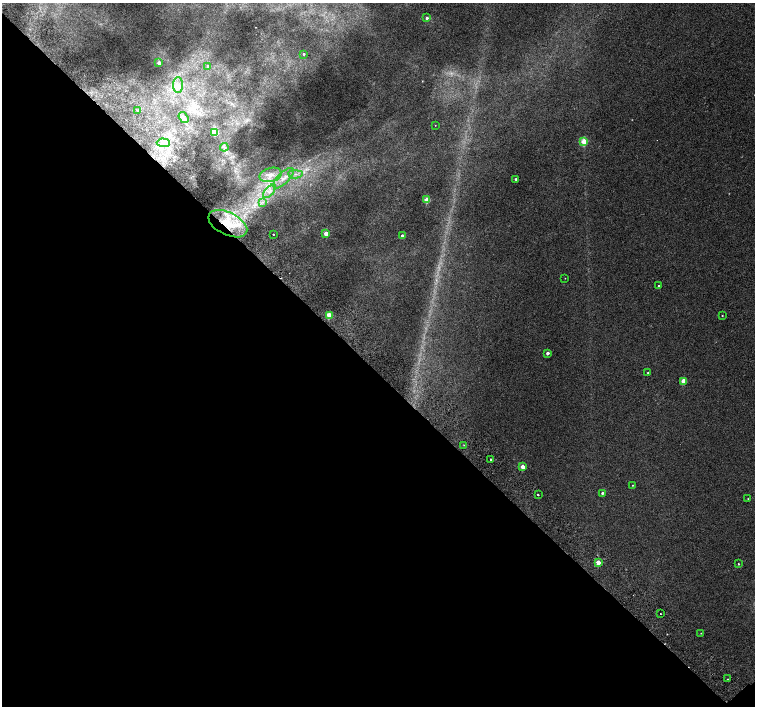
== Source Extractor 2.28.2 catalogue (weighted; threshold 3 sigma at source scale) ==
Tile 14 of 4 x 4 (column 2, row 4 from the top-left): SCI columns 1557-3062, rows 264-1671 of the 6118 x 6093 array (HDU 1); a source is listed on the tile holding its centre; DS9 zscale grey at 2 x 2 block average (1 PNG px = mean of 2 x 2 image px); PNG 757 x 708 px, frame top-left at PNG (2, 3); each listed source drawn as its Kron ellipse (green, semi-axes under 4 px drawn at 4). Shown black and unused: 48% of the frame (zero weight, under 2 of 3 exposures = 3% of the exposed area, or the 3 px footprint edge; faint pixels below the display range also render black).
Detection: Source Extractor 2.28.2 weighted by HDU 2 'WHT'; one run over the whole footprint, this tile lists its part. Background 0.00991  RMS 0.0058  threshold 0.0261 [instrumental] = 3 sigma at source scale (4.5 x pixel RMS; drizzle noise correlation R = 1.50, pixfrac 1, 0.0396/0.0396 arcsec/px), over >= 5 px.
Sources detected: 44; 1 too faint to see at this stretch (2 x 2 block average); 1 cosmic-ray / hot-pixel residue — neither listed nor drawn; the other 42 listed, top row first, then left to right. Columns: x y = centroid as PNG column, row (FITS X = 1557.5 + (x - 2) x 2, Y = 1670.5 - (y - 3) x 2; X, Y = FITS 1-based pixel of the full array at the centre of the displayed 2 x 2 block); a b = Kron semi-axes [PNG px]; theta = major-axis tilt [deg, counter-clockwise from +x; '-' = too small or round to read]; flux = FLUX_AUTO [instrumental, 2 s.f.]
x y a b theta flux
427 18 3 3 - 2.9
304 54 2 2 - 1.4
159 63 2 2 - 8.9
208 66 3 3 - 5.3
178 85 8 5 -89 6.9
138 110 3 3 - 2.6
184 118 6 2 -54 2.3
435 125 2 2 - 0.38
215 132 3 3 - 62
584 141 3 3 - 42
163 143 6 4 -4 5.5
224 147 4 3 - 2.5
295 174 7 2 -3 3.1
271 175 11 7 15 11
283 178 13 5 45 11
516 179 2 2 - 2.1
269 191 8 3 48 4.9
427 200 3 3 - 30
262 202 4 2 - 1.6
228 224 21 11 -26 45
326 233 3 2 - 20
273 234 2 2 - 3.2
402 236 2 2 - 5.7
565 278 2 2 - 0.38
659 286 2 2 - 1.3
329 315 3 3 - 44
722 315 2 2 - 0.64
547 353 2 2 - 4.7
648 373 2 2 - 0.88
683 381 3 3 - 24
464 445 2 2 - 0.81
490 459 2 2 - 3.6
523 467 3 2 - 18
633 485 2 2 - 0.77
602 493 3 2 - 2.4
538 495 2 2 - 2.8
748 499 2 2 - 0.6
598 563 3 3 - 24
738 564 2 2 - 0.89
660 613 2 2 - 0.79
701 633 2 2 - 0.48
727 679 2 2 - 0.84
Overlapping masked pixels (flux is a lower limit): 1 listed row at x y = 228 224
Diffuse or blended objects may show on this block-average render without a row.